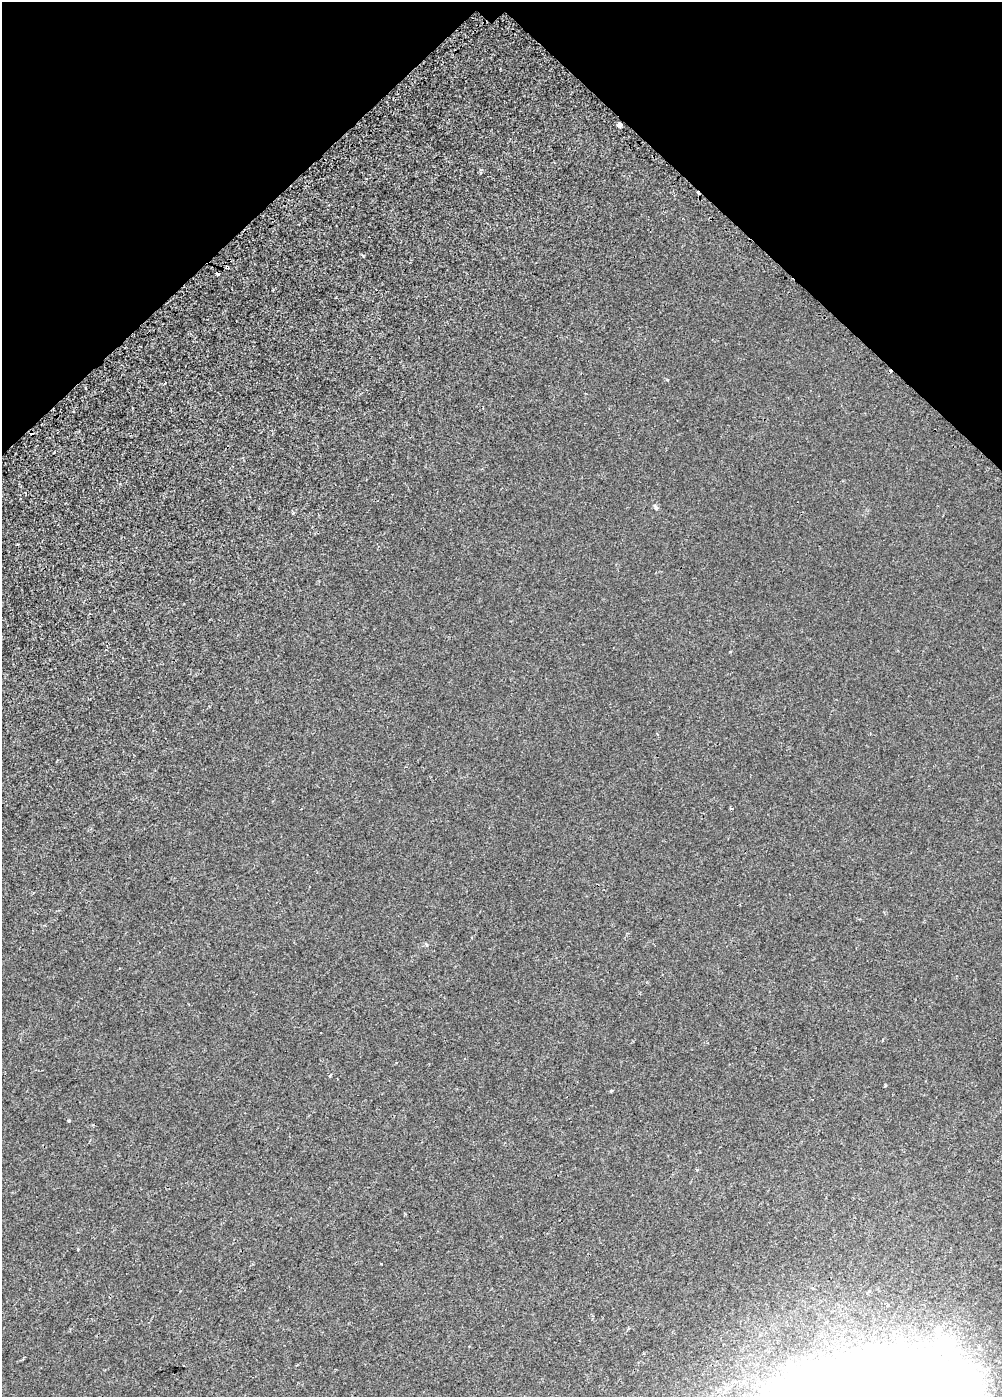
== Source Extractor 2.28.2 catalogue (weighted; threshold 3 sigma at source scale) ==
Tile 2 of 3 x 2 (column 2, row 1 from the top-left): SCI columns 1031-2030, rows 1520-2914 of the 3058 x 3053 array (HDU 1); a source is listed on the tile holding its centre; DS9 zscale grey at full resolution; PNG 1004 x 1399 px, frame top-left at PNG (2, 2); no overlay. Shown black and unused: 16% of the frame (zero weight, under 2 of 3 exposures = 4% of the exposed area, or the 3 px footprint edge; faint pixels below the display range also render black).
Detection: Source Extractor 2.28.2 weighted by HDU 2 'WHT'; one run over the whole footprint, this tile lists its part. Background 0.00199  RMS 0.0034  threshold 0.0154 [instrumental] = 3 sigma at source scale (4.5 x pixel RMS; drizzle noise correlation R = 1.50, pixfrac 1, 0.0396/0.0396 arcsec/px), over >= 5 px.
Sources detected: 19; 2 inside a brighter object's white glare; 7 cosmic-ray / hot-pixel residue — not listed; the other 10 listed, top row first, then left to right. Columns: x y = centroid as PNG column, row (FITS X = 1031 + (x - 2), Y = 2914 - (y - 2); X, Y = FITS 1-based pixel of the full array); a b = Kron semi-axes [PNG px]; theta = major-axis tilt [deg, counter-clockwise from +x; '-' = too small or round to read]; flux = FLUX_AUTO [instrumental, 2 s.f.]
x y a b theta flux
619 125 4 4 - 6.1
363 256 4 3 - 0.33
655 507 7 5 -53 0.61
731 808 4 3 - 0.36
330 1075 4 3 - 0.38
611 1091 5 3 - 0.31
69 1120 3 3 - 0.47
78 1249 3 3 - 0.33
628 1328 3 3 - 0.39
911 1394 54 35 -76 330
Overlapping masked pixels (flux is a lower limit): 1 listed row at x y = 619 125
Isophote crosses this tile's border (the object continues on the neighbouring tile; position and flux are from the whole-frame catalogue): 1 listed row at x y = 911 1394
Unlisted compact peaks at least as high as the median listed source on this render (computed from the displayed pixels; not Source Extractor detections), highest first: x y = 667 380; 885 1085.